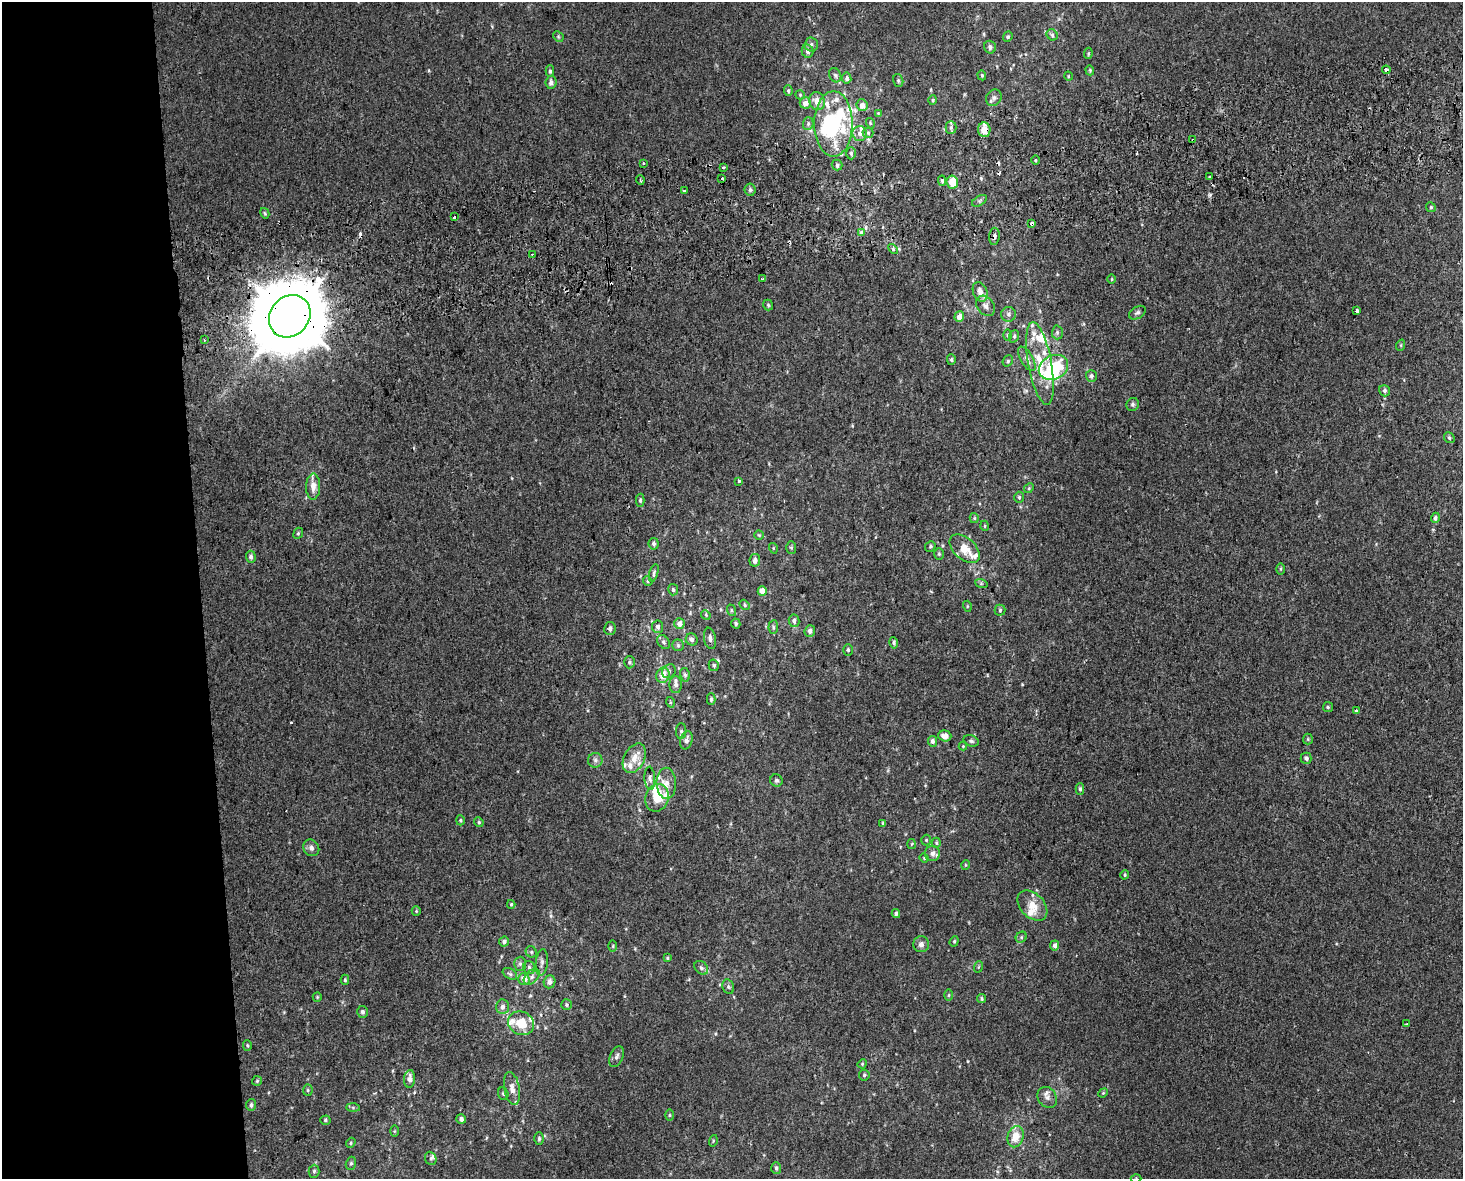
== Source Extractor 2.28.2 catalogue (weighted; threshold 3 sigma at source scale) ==
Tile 7 of 3 x 4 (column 1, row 3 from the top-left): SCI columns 22-1482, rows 1219-2395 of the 4470 x 4790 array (HDU 1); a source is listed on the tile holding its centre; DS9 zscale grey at full resolution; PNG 1465 x 1181 px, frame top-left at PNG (2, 2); each listed source drawn as its Kron ellipse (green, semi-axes under 4 px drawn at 4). Shown black and unused: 14% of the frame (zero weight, under 2 of 3 exposures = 2% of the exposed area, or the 3 px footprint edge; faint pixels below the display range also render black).
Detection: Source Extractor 2.28.2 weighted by HDU 2 'WHT'; one run over the whole footprint, this tile lists its part. Background 0.00318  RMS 0.0056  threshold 0.0251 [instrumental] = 3 sigma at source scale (4.5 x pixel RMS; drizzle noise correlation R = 1.50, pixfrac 1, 0.0396/0.0396 arcsec/px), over >= 5 px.
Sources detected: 251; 2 inside a brighter object's white glare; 10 cosmic-ray / hot-pixel residue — neither listed nor drawn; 27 inside a brighter listed object's ellipse — not listed separately; the other 212 listed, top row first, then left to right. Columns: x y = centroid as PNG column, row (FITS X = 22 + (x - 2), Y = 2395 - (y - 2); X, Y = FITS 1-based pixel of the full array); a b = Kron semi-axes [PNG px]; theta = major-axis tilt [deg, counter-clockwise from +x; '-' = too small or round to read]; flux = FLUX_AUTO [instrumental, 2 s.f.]
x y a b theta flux
1052 35 6 5 - 1.1
558 36 6 4 -47 0.78
1008 37 5 4 - 0.92
811 44 7 6 - 1.7
990 47 6 6 - 1.7
808 51 7 5 -76 2
1088 53 5 4 - 0.7
1090 70 5 4 - 0.58
1386 70 4 3 - 4.4
550 71 6 4 -90 1.1
835 75 7 5 -62 1.3
982 75 5 4 - 0.65
1068 76 5 3 - 0.45
847 78 5 4 - 1.7
898 80 6 5 - 1
551 82 6 5 - 2
788 91 5 4 - 0.85
800 95 5 4 - 0.62
994 98 9 7 54 1.9
933 100 5 3 - 0.61
817 101 9 7 -67 5.3
805 103 5 5 - 4.3
862 105 6 5 - 4.1
878 113 3 3 - 0.46
808 123 6 5 - 1.2
870 123 5 3 - 0.54
833 124 33 19 90 46
951 127 6 5 - 1.3
984 130 7 6 - 7.7
860 133 7 7 - 2.7
868 133 5 5 - 1.1
1193 140 3 3 - 1.2
851 153 6 5 - 1.1
1035 160 4 3 - 0.64
643 163 3 3 - 1.1
837 165 5 5 - 1.1
723 167 3 3 - 1.4
1210 177 3 3 - 1.4
722 179 3 3 - 2
640 180 5 3 - 0.62
942 181 5 4 - 1.1
952 182 6 5 - 8.1
684 190 3 3 - 3.9
750 190 6 5 - 1.4
979 201 8 5 31 1.1
1431 207 5 4 - 0.75
265 213 5 4 - 0.74
454 217 3 3 - 4
1032 224 4 3 - 8.6
862 233 4 4 - 17
994 236 8 5 85 1.6
893 249 6 3 -46 0.73
532 254 3 3 - 0.62
763 278 4 3 - 2.2
1112 279 5 3 - 0.47
980 292 10 7 -67 3.8
768 305 5 5 - 0.84
985 306 11 8 -51 2.8
1357 311 3 3 - 4.9
1137 313 9 6 30 1.5
1008 314 7 7 - 1.9
290 316 22 19 49 5700
959 317 5 5 - 4.6
1057 332 7 5 89 1.3
1007 335 6 3 89 0.59
1014 336 6 5 - 0.94
204 340 3 2 - 0.6
1401 345 5 3 - 0.54
1027 359 14 6 -60 2.7
951 360 5 4 - 0.85
1008 361 6 5 - 0.88
1040 363 42 11 -80 18
1053 367 15 12 25 36
1091 376 6 5 - 1.5
1385 391 6 5 - 1.3
1133 404 6 6 - 1.2
1449 438 6 5 - 0.92
738 481 3 3 - 3.2
313 486 13 7 89 4.3
1029 488 5 4 - 0.7
1019 497 5 4 - 0.81
640 500 6 4 -90 1
974 518 5 4 - 0.69
1435 518 5 4 - 1.2
985 526 5 3 - 0.47
298 533 6 4 67 0.8
759 535 4 4 - 0.62
654 544 6 5 - 1.4
930 546 6 4 49 0.78
773 548 5 3 - 0.48
791 548 6 5 - 0.89
965 549 18 10 -41 8.4
939 554 6 5 - 0.86
251 557 6 5 - 1.7
755 560 6 5 - 2.3
1281 569 6 4 89 0.65
654 573 9 4 74 1.1
648 581 5 4 - 0.76
981 583 6 4 -19 0.79
673 590 6 5 - 1.2
762 591 5 4 - 6.1
745 605 6 4 -52 0.85
967 606 5 3 - 0.55
731 610 6 3 -72 0.72
1000 610 5 5 - 0.89
706 615 5 4 - 0.78
794 621 6 5 - 1.8
736 623 5 4 - 1.3
679 624 5 5 - 3.5
658 627 6 5 - 1.8
773 627 7 5 84 0.96
610 628 6 5 - 1.7
810 631 6 5 - 2.3
710 638 11 6 -79 2.1
692 639 6 5 - 1.6
664 642 8 5 -53 1.4
894 643 6 4 -80 1
678 645 6 6 - 1.1
848 650 6 5 - 0.85
629 662 6 5 - 1.2
714 665 6 5 - 1.2
669 671 7 6 - 1.3
663 675 8 6 70 6.4
685 675 7 4 -79 1.1
676 685 8 6 -89 2.2
711 699 6 4 90 0.94
670 702 5 3 - 0.59
1328 707 5 5 - 0.8
1356 710 3 3 - 1.1
681 731 8 5 89 1.2
945 736 6 5 - 3.2
1308 739 5 5 - 0.66
686 740 9 6 76 2.6
932 741 5 4 - 1.9
971 741 8 5 -19 1.3
963 746 4 4 - 0.47
634 758 16 10 62 6.6
1306 758 5 5 - 1.4
595 760 7 7 - 1.7
650 778 11 5 -87 1.9
776 780 6 6 - 1.3
666 783 15 10 -89 5.3
1080 789 6 4 -89 1.1
657 798 14 11 69 14
460 820 5 4 - 0.69
479 822 5 4 - 0.7
883 823 4 4 - 0.68
926 840 5 5 - 0.73
936 843 5 4 - 0.77
912 844 5 3 - 0.5
311 848 9 7 -50 2.1
932 853 7 7 - 2.9
924 858 5 4 - 0.58
965 865 5 3 - 0.45
1125 875 5 3 - 0.61
511 904 4 3 - 0.67
1032 906 18 12 -46 8.3
416 911 5 4 - 0.74
896 913 4 4 - 1.3
1021 937 6 5 - 0.89
954 941 5 4 - 0.76
504 942 5 5 - 1.5
921 944 8 8 - 2.4
1055 945 5 4 - 2.5
613 946 5 3 - 0.6
531 952 6 5 - 0.95
667 958 4 3 - 0.65
542 962 13 6 83 1.9
520 964 7 6 - 1.3
978 967 6 3 70 0.59
529 968 6 5 - 1.3
701 968 8 6 -45 1.4
510 974 8 5 -31 1.2
532 977 9 6 45 2.1
524 979 6 5 - 5.4
345 980 5 4 - 0.71
550 982 6 5 - 2.9
728 987 7 5 -70 1.3
949 995 5 3 - 0.62
317 997 5 4 - 0.62
982 999 4 4 - 0.81
566 1005 5 5 - 0.85
502 1007 7 6 - 2
362 1012 6 5 - 1.4
521 1023 13 11 -23 12
1407 1024 3 2 - 0.86
247 1045 5 4 - 0.73
617 1057 11 6 67 1.7
862 1064 5 4 - 0.51
864 1075 5 5 - 0.92
410 1079 9 5 85 3.2
257 1081 5 5 - 0.75
512 1088 16 7 -80 4.1
308 1090 5 5 - 0.86
1103 1093 5 4 - 0.58
503 1094 6 5 - 1
1047 1097 11 9 -55 2.9
251 1105 6 5 - 1.4
353 1107 6 4 -1 0.91
669 1115 6 4 90 0.68
461 1119 5 4 - 1.8
325 1120 5 4 - 0.8
394 1131 6 4 89 0.62
1015 1137 11 8 74 8
539 1138 6 4 90 1.1
713 1141 6 3 73 0.54
351 1143 5 4 - 0.84
431 1158 7 5 -68 1.1
351 1163 6 5 - 0.98
776 1168 6 5 - 1.3
314 1171 6 5 - 1.1
1136 1178 5 3 - 0.51
Overlapping masked pixels (flux is a lower limit): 7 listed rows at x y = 1386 70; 984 130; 1193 140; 1032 224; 862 233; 994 236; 290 316
Isophote crosses this tile's border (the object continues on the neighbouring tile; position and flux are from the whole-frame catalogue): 1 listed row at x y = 1136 1178